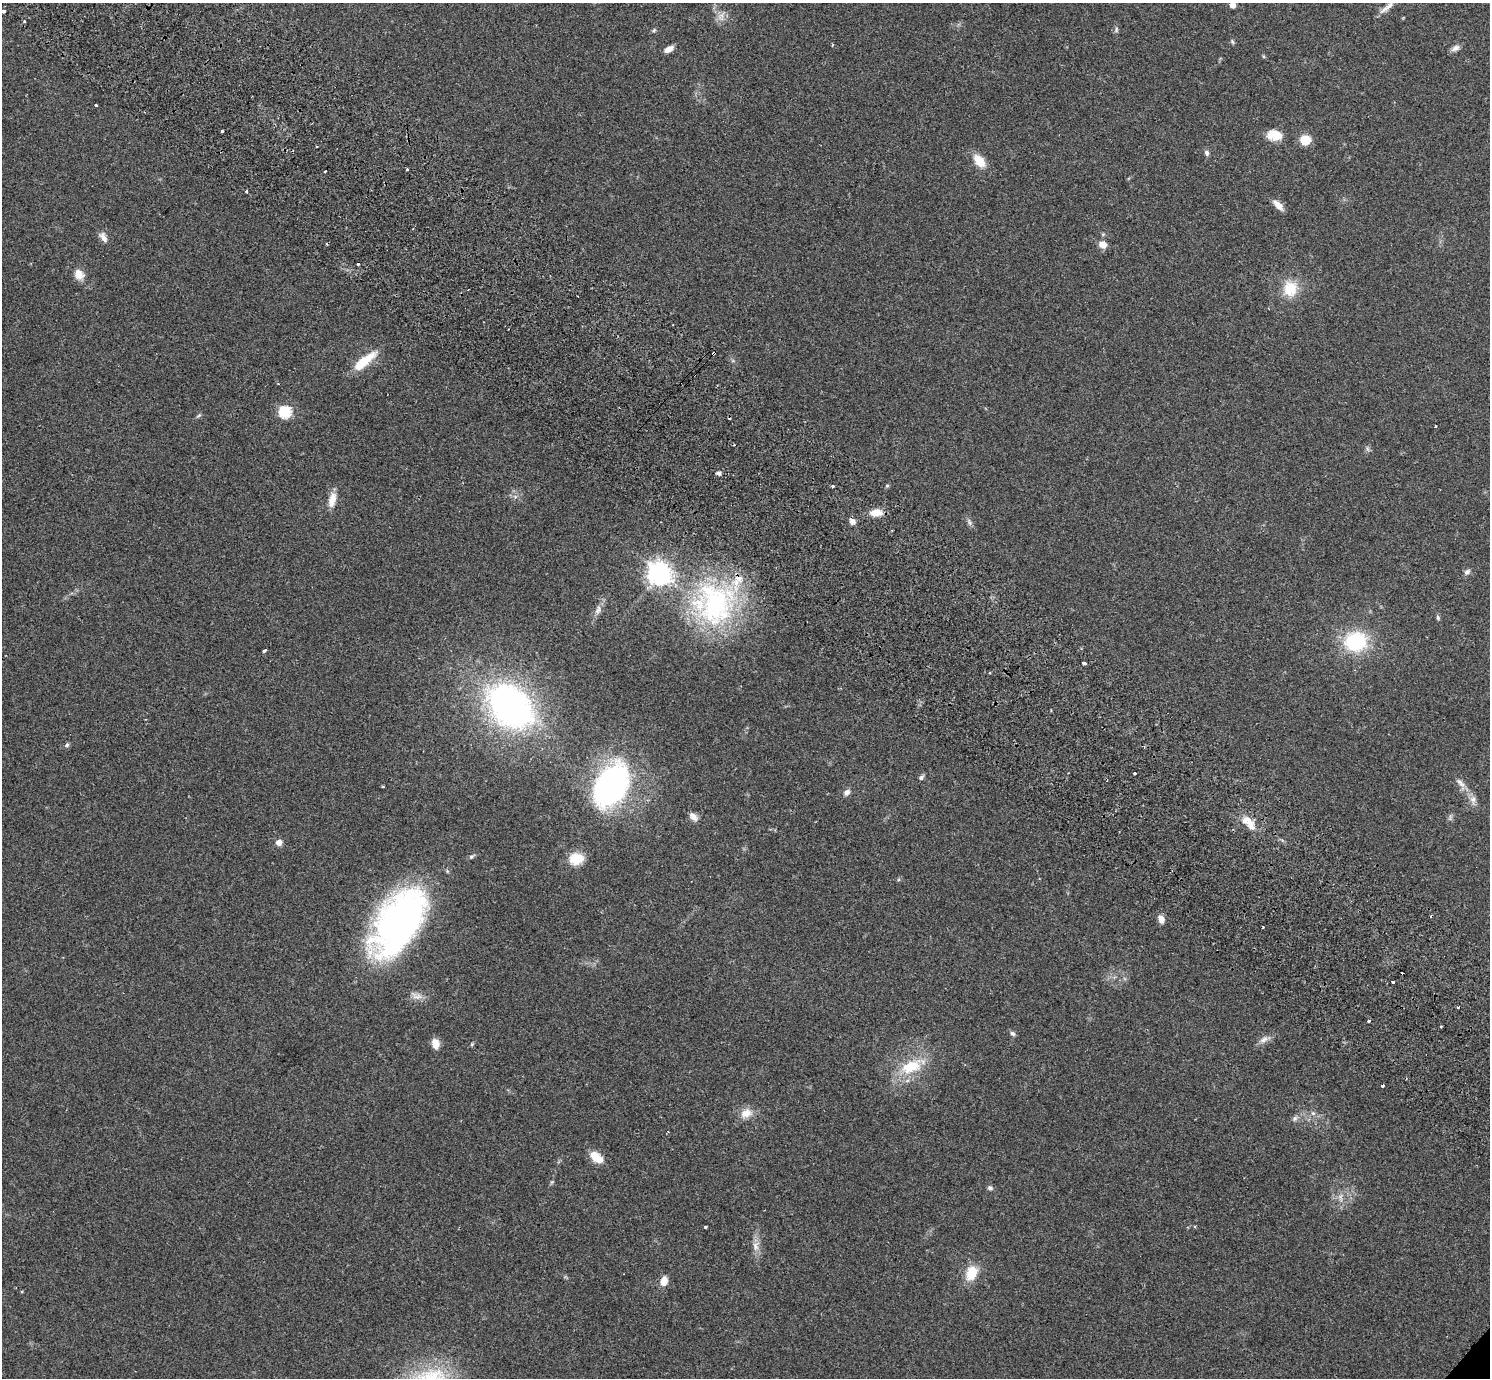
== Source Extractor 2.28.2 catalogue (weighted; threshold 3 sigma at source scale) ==
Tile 11 of 4 x 4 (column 3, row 3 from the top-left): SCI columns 3016-4503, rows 1581-2956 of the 6035 x 6052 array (HDU 1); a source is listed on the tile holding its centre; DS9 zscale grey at full resolution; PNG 1492 x 1380 px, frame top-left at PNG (2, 3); no overlay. Shown black and unused: <1% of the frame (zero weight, under 2 of 3 exposures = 3% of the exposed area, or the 3 px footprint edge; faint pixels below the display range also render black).
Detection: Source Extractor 2.28.2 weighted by HDU 2 'WHT'; one run over the whole footprint, this tile lists its part. Background 0.0836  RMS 0.0076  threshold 0.034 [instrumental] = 3 sigma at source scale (4.5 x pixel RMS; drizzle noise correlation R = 1.50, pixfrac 1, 0.05/0.05 arcsec/px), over >= 5 px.
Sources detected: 89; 5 cosmic-ray / hot-pixel residue — not listed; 1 inside a brighter listed object's ellipse — not listed separately; the other 83 listed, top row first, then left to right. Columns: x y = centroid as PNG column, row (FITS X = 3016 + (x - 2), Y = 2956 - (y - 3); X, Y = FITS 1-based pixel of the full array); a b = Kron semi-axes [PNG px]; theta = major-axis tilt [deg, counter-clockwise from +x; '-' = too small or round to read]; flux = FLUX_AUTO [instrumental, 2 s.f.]
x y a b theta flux
1232 5 5 5 - 5.7
1390 5 17 7 47 5.4
4 11 3 3 - 3.5
721 16 14 5 51 3.7
24 21 3 2 - 1.6
654 30 6 4 47 1
1116 30 8 5 77 1.6
1232 42 7 4 -70 1.1
832 45 3 3 - 0.93
1455 48 12 7 28 3.2
669 49 9 5 31 5.4
96 105 3 3 - 0.83
222 131 3 3 - 2.2
1274 135 16 11 -7 11
1305 140 9 8 - 17
1207 153 7 6 - 2.2
979 161 17 11 -51 12
407 169 3 3 - 1.5
325 171 3 2 - 0.93
246 191 3 3 - 0.79
1278 205 14 7 -45 5.8
412 229 4 2 - 0.65
103 237 15 7 -60 3.8
1102 245 9 8 - 5.5
358 264 3 3 - 1.4
79 274 13 11 -51 6.4
1290 289 23 20 80 18
714 353 4 3 - 8.6
364 361 31 9 39 19
285 412 6 6 - 76
199 415 7 4 30 1.1
1435 426 3 2 - 0.7
718 473 4 4 - 2.7
833 486 4 3 - 0.95
887 486 4 4 - 0.99
332 500 19 8 76 8.3
876 513 13 8 3 9.4
852 521 7 7 - 3.4
969 522 12 4 -69 1.9
1467 572 9 6 42 2.3
659 573 8 7 - 630
715 604 61 50 -87 130
598 610 15 6 68 4.1
1438 618 7 5 -75 1.2
1355 642 23 20 4 50
264 651 4 3 - 2.7
1084 663 4 3 - 3.8
990 673 3 2 - 1.1
511 706 41 29 -46 270
67 745 6 6 - 1.4
1135 773 3 3 - 18
921 777 7 6 - 1.7
1460 783 17 7 -47 4.8
612 785 38 24 61 200
847 792 9 7 47 3.1
1473 800 11 8 -88 4.1
693 817 13 8 -43 4
1250 823 22 10 -57 9.7
279 842 8 7 - 3.3
576 859 15 12 5 16
1161 919 10 7 -67 4.1
399 922 69 36 56 280
1263 927 3 2 - 0.73
1393 982 3 3 - 2.9
417 996 16 8 -12 5
1458 1007 3 3 - 1
1369 1021 3 3 - 3.1
1441 1027 3 3 - 0.9
1013 1034 7 6 - 1.8
1264 1039 13 7 29 4
435 1044 10 8 -78 6.8
472 1044 6 4 19 0.86
911 1067 32 17 21 27
746 1113 16 11 22 8.5
1313 1113 7 4 -1 1.6
1295 1119 8 6 69 2
596 1157 15 8 -39 12
990 1188 7 5 -18 1.7
1195 1226 3 3 - 0.78
706 1227 3 3 - 1.5
756 1246 15 9 -89 5.6
971 1273 15 10 68 17
664 1281 10 7 76 7.3
Overlapping masked pixels (flux is a lower limit): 1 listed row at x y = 714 353
Isophote crosses this tile's border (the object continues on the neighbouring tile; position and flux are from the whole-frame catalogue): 1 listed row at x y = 1232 5